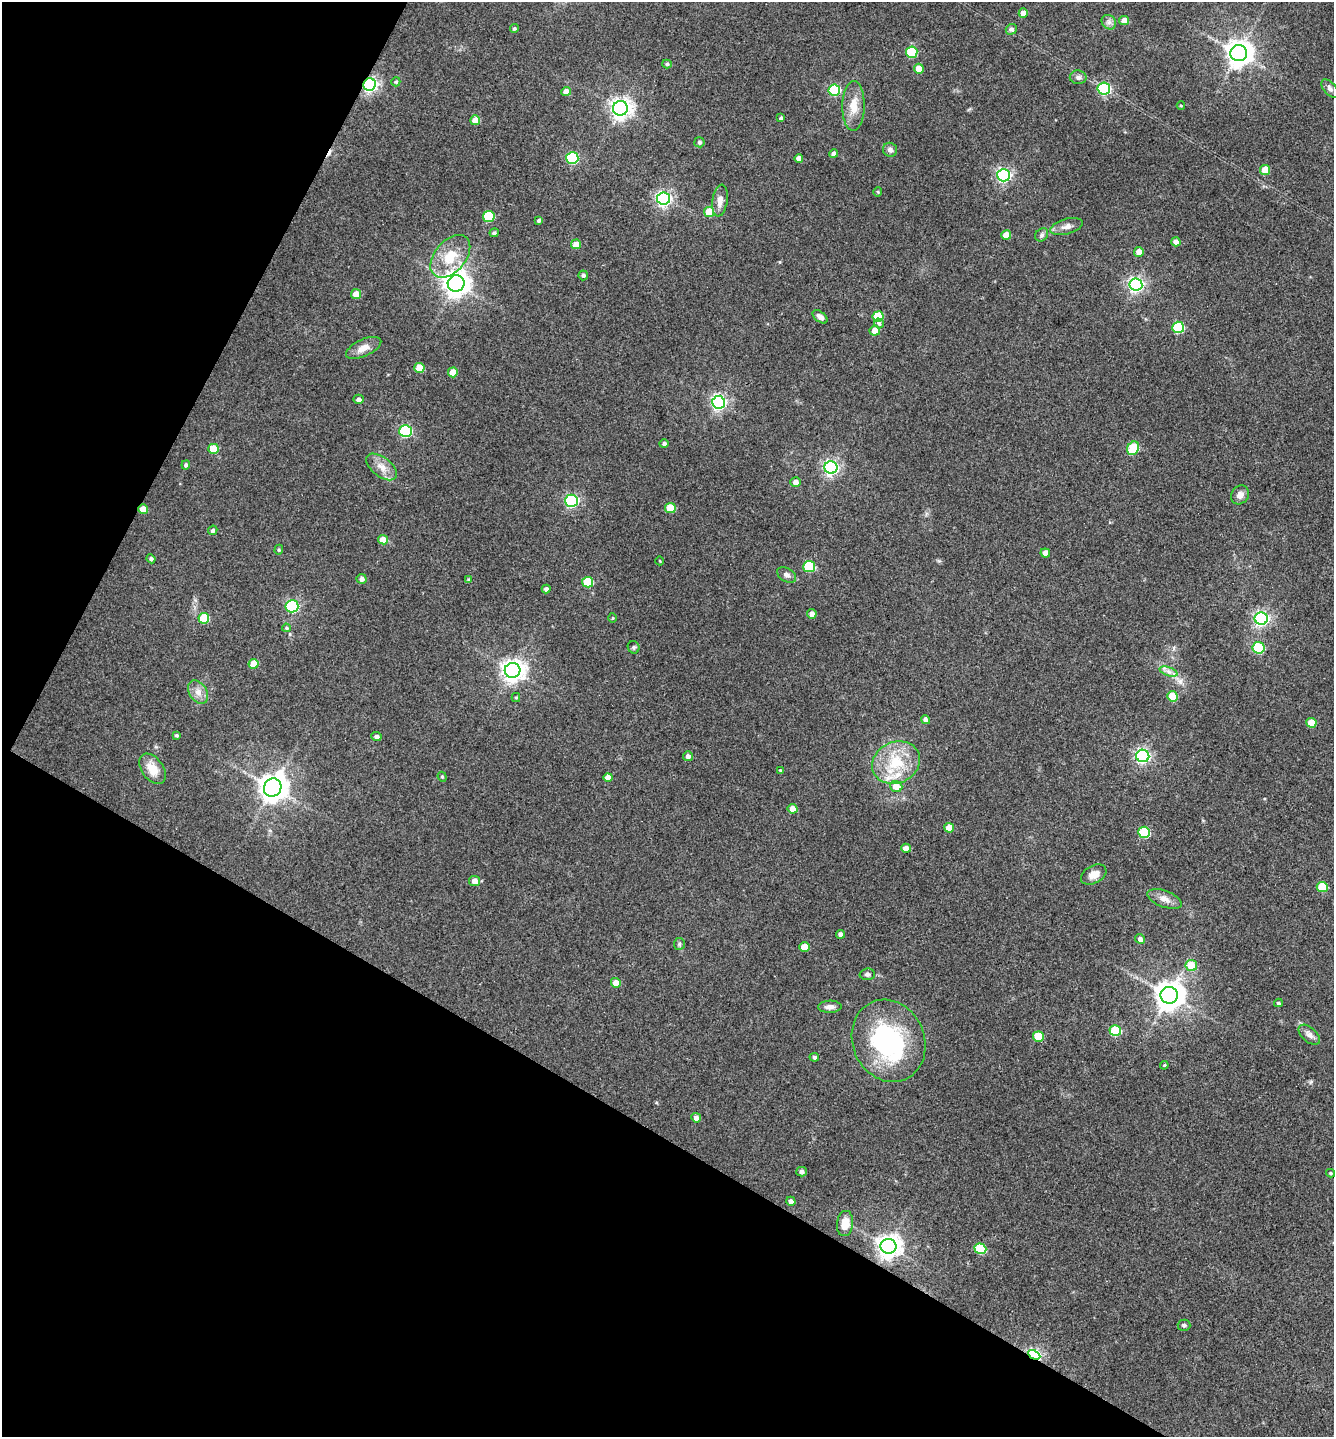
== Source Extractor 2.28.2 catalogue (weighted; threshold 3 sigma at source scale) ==
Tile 9 of 4 x 4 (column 1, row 3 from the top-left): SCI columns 146-1477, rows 1440-2874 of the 5756 x 5746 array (HDU 1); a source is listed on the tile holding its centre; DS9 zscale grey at full resolution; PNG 1336 x 1439 px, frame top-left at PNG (2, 2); each listed source drawn as its Kron ellipse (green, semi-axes under 4 px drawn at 4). Shown black and unused: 29% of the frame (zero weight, under 3 of 4 exposures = <1% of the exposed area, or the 3 px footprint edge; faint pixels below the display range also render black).
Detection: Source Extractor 2.28.2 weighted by HDU 2 'WHT'; one run over the whole footprint, this tile lists its part. Background 0.1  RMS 0.0084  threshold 0.0378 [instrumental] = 3 sigma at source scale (4.5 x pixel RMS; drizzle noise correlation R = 1.50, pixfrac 1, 0.05/0.05 arcsec/px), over >= 5 px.
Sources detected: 145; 2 inside a brighter object's white glare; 1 cosmic-ray / hot-pixel residue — neither listed nor drawn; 2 inside a brighter listed object's ellipse — not listed separately; the other 140 listed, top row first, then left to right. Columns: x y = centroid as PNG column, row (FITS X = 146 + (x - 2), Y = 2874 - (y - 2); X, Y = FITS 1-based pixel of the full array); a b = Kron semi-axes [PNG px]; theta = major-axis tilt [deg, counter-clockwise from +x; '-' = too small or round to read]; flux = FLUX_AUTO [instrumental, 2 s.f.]
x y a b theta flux
1023 13 4 4 - 6.5
1124 20 5 4 - 7.8
1109 22 8 6 -46 3.2
514 28 4 4 - 1.2
1011 29 5 5 - 2.7
912 52 6 5 - 45
1239 53 8 8 - 880
667 64 5 4 - 1.4
919 69 5 5 - 12
1078 77 8 7 - 3.1
396 82 4 4 - 1.3
370 85 6 6 - 260
1104 88 6 6 - 120
1330 89 11 6 -49 2.7
834 90 6 5 - 74
566 92 5 4 - 8
854 106 25 11 89 14
1181 106 4 3 - 0.75
620 108 7 7 - 530
781 118 4 4 - 1.7
475 120 5 5 - 8.9
699 142 5 5 - 1.8
890 150 7 7 - 3.1
833 154 4 4 - 3.4
572 158 6 6 - 84
799 158 4 4 - 4.2
1265 170 5 5 - 16
1004 175 6 6 - 200
878 192 5 3 - 0.88
664 199 6 6 - 240
720 201 16 7 81 6.4
709 212 5 5 - 17
489 216 6 5 - 46
539 220 4 4 - 1.5
1066 227 17 7 16 5.1
494 233 4 4 - 1.7
1006 235 5 4 - 11
1042 235 7 6 - 2
1176 242 5 4 - 4.6
576 244 5 5 - 8.7
1139 252 5 5 - 7
450 256 25 15 49 24
583 275 5 4 - 1.9
456 283 8 8 - 770
1136 284 6 6 - 240
356 294 5 5 - 7.9
878 316 5 5 - 31
820 317 9 5 -40 3.5
879 323 5 4 - 3.2
1178 327 6 5 - 65
875 331 5 5 - 8.1
364 348 19 8 24 8.4
419 368 5 5 - 16
453 372 5 5 - 9.8
358 399 5 4 - 2.9
719 402 6 6 - 250
406 431 6 6 - 100
664 444 5 4 - 2
1133 448 7 5 63 38
213 449 5 5 - 21
186 465 4 4 - 2
382 467 18 9 -37 8.4
831 468 6 6 - 230
796 482 5 5 - 4.7
1240 495 10 8 51 5.1
571 501 6 6 - 150
670 508 5 5 - 23
143 509 5 5 - 12
213 530 5 4 - 1.4
383 540 5 4 - 11
279 550 5 4 - 1.1
1045 553 5 4 - 6
151 559 4 4 - 1.9
660 561 4 3 - 0.62
809 566 6 5 - 53
787 575 10 6 -32 3.1
362 579 5 5 - 3.3
469 580 4 4 - 1.1
588 582 5 5 - 38
546 589 4 4 - 2.5
292 606 6 6 - 130
812 614 5 4 - 4.5
204 618 5 5 - 28
613 618 5 3 - 0.76
1261 618 6 6 - 230
286 628 4 3 - 1.1
634 647 6 5 - 1.5
1259 648 6 5 - 66
254 664 5 5 - 12
513 670 8 7 - 620
1169 672 9 4 -19 3.3
198 692 12 9 -56 6.2
1172 696 5 5 - 24
516 697 4 4 - 1
925 720 4 4 - 3
1311 723 5 5 - 15
176 735 4 3 - 1.3
376 736 5 4 - 2.6
688 756 5 5 - 3.2
1143 756 6 6 - 210
896 762 25 20 23 32
152 769 17 10 -54 13
780 770 4 3 - 0.75
442 777 5 4 - 1.1
608 777 4 4 - 6
896 787 6 5 - 12
273 788 9 8 - 1100
793 809 5 4 - 8.6
949 828 5 5 - 13
1144 832 6 5 - 53
906 848 5 4 - 6.5
1094 875 13 9 29 7
475 881 5 5 - 7
1322 887 5 5 - 30
1164 899 18 8 -20 6.7
840 934 4 4 - 3.6
1140 939 5 4 - 3.6
679 944 6 5 - 1.6
805 947 5 5 - 14
1191 965 6 5 - 19
867 974 7 6 - 2
616 983 5 4 - 7.9
1169 995 8 8 - 1200
1278 1003 4 3 - 1.4
830 1007 12 6 1 4.3
1115 1031 6 5 - 45
1309 1035 13 7 -42 4.1
1038 1037 5 5 - 30
889 1041 42 36 -66 120
814 1057 5 4 - 1.9
1164 1065 4 3 - 0.9
696 1118 5 4 - 4.9
801 1172 5 4 - 3
1330 1173 4 3 - 1.2
791 1201 5 4 - 3.1
845 1223 13 8 82 11
888 1246 8 7 - 660
980 1249 6 5 - 52
1184 1325 6 5 - 1.6
1034 1355 6 4 -27 160
Overlapping masked pixels (flux is a lower limit): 3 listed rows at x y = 370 85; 143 509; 1034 1355